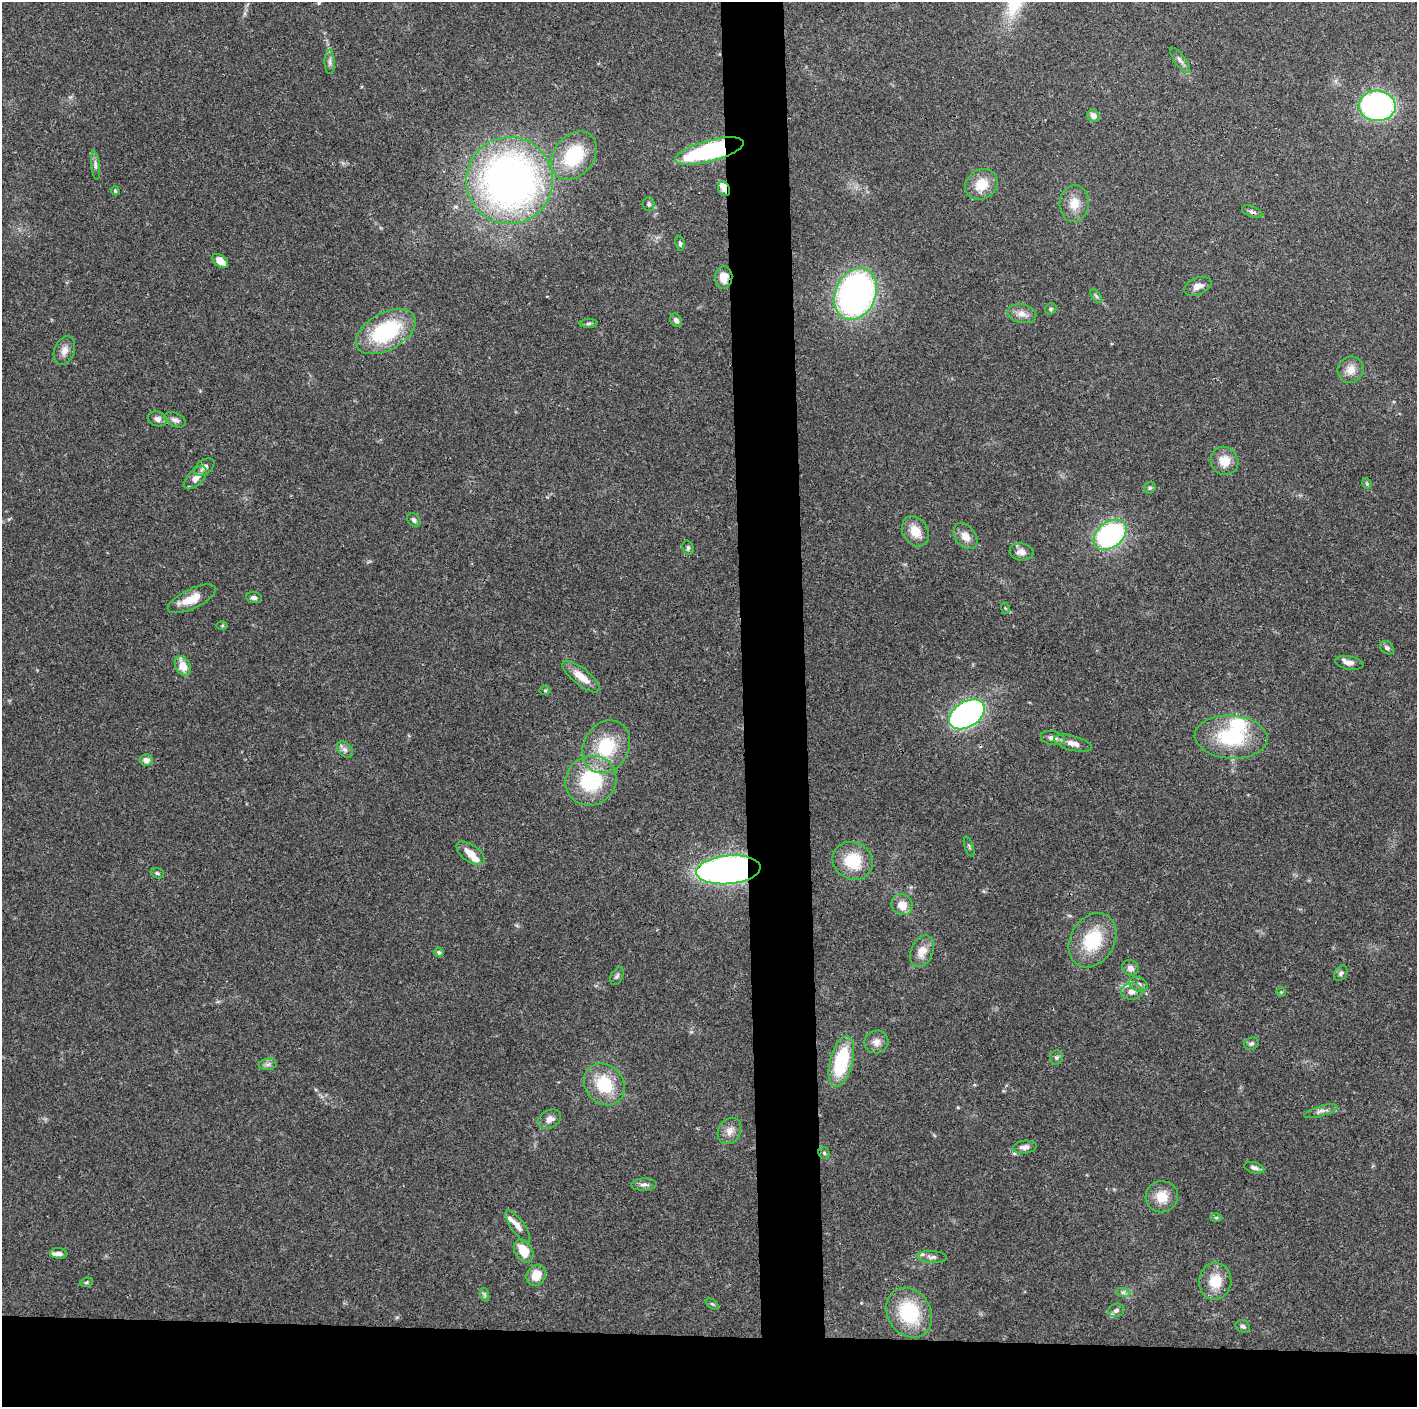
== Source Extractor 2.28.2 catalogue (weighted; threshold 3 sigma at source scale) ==
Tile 8 of 3 x 3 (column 2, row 3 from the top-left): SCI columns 1416-2830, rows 7-1411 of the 4245 x 4224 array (HDU 1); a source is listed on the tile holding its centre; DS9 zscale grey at full resolution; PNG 1419 x 1409 px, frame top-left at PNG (2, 2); each listed source drawn as its Kron ellipse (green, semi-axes under 4 px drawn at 4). Shown black and unused: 9% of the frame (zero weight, under 3 of 4 exposures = <1% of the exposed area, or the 3 px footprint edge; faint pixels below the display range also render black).
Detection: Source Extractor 2.28.2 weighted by HDU 2 'WHT'; one run over the whole footprint, this tile lists its part. Background 0.074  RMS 0.006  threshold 0.0269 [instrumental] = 3 sigma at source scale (4.5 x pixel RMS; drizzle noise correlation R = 1.50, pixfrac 1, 0.05/0.05 arcsec/px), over >= 5 px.
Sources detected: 108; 8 inside a brighter listed object's ellipse — not listed separately; the other 100 listed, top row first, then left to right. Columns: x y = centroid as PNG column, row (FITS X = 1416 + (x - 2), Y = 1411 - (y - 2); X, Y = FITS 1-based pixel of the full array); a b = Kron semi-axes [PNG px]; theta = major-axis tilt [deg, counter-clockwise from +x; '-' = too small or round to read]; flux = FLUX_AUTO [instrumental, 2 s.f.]
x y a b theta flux
1180 60 15 5 -54 2.6
330 62 12 5 -89 2.1
1377 106 18 15 -4 150
1093 116 6 5 - 3.5
709 151 35 10 15 89
574 155 26 20 51 36
95 165 14 4 -83 1.9
509 180 43 43 - 330
981 184 17 14 36 12
724 189 7 6 - 3
115 191 4 3 - 0.76
649 204 7 6 - 1.4
1074 204 18 14 87 8.8
1252 212 11 5 -22 1.8
680 243 7 4 -83 1.1
220 261 9 5 -38 7
724 278 11 8 84 7.6
1198 286 14 8 22 4.2
855 294 27 20 67 220
1096 296 8 4 -53 1.1
1051 309 6 5 - 0.87
1022 314 14 9 -13 4.7
676 320 7 5 -57 2.3
589 323 9 4 1 1.2
386 332 32 18 29 52
64 350 15 10 68 4.3
1351 370 13 12 - 6.1
157 419 10 7 -17 2.6
175 420 11 6 -25 2.3
1224 461 14 13 - 9.1
204 467 11 7 37 2.8
195 478 14 7 44 4.9
1367 483 6 4 -70 0.76
1150 488 6 5 - 1.1
414 520 8 5 -50 1.6
915 531 16 12 -58 9.5
1110 535 18 12 38 100
965 536 14 10 -52 5.8
688 548 7 5 -76 1.3
1022 552 12 8 -8 3.8
254 598 8 5 -8 1.8
192 599 26 9 25 11
1005 608 6 3 -71 0.54
222 626 5 3 - 0.64
1387 648 7 5 -40 1.7
1349 663 14 6 -9 3.7
183 666 10 7 -66 8.3
581 677 23 8 -39 8.9
545 690 6 4 0 0.67
967 714 19 12 32 180
1231 737 36 21 -3 42
1053 738 12 7 -11 3.5
1073 743 19 7 -15 5
606 747 28 22 60 30
345 749 9 6 -47 2.3
146 760 7 5 -3 2.9
591 781 26 24 35 43
969 846 10 3 -71 1.1
471 853 16 8 -35 7.4
853 861 20 18 -28 22
728 870 32 14 5 310
157 873 7 5 -17 1.1
902 905 11 10 - 7.5
1092 940 29 22 59 30
922 951 17 11 66 7.2
439 952 5 4 - 1.3
1130 968 8 7 - 3
1341 973 8 6 58 1.5
617 976 9 6 65 1.5
1138 984 9 7 -21 2.4
1132 992 11 8 5 4.3
1281 992 4 4 - 0.65
876 1042 12 11 - 4.4
1251 1044 7 6 - 1.4
1056 1057 7 6 - 1.4
841 1061 26 11 76 44
268 1064 9 6 9 1.8
604 1084 22 19 -50 25
1321 1111 17 5 16 2.6
550 1119 12 9 27 4.2
730 1131 14 11 57 5
1025 1147 12 6 6 3.1
824 1153 6 5 - 1.2
1254 1168 10 5 -14 2.1
644 1184 13 6 3 2.3
1162 1197 16 15 - 11
1216 1217 6 4 0 0.81
518 1227 19 6 -55 4.2
524 1251 12 8 -58 12
59 1253 8 5 -5 2.4
932 1257 15 6 -3 2.4
536 1275 11 9 60 9.3
1215 1281 18 16 86 13
86 1282 7 4 20 0.92
1123 1292 7 4 -2 1.5
485 1295 7 4 -71 1.1
712 1304 7 4 -36 0.91
1116 1310 8 6 21 1.9
909 1313 26 21 -57 36
1243 1326 7 6 - 1.5
Overlapping masked pixels (flux is a lower limit): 5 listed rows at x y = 1377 106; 709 151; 724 189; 724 278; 728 870